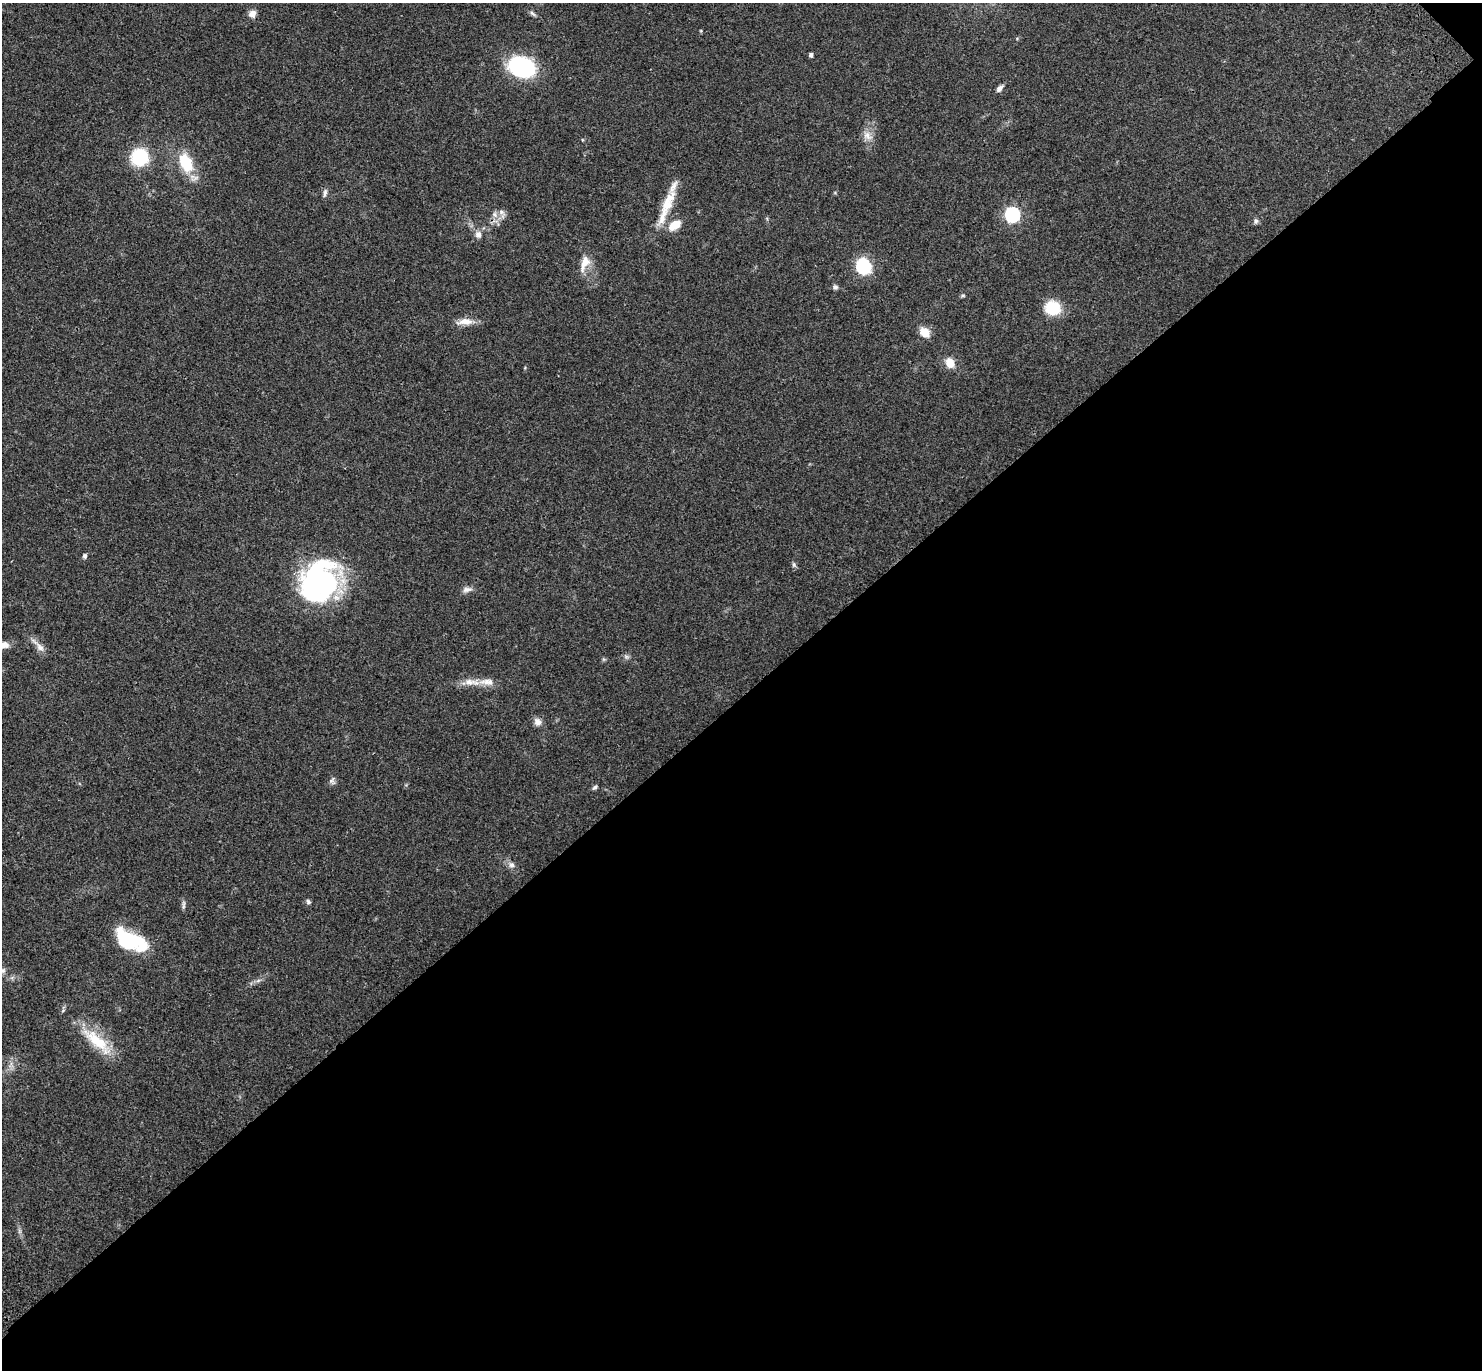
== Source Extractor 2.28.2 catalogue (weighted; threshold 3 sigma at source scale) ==
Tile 12 of 4 x 4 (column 4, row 3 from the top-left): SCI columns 4536-6015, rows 1614-2981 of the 6115 x 6104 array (HDU 1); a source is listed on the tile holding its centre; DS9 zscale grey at full resolution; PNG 1484 x 1372 px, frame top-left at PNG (2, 3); no overlay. Shown black and unused: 49% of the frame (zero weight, under 3 of 4 exposures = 6% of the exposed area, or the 3 px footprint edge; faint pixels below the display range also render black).
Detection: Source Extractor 2.28.2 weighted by HDU 2 'WHT'; one run over the whole footprint, this tile lists its part. Background 0.051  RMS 0.0054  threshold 0.0242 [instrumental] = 3 sigma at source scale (4.5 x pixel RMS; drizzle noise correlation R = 1.50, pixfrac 1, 0.05/0.05 arcsec/px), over >= 5 px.
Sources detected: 45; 1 inside a brighter object's white glare — not listed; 4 inside a brighter listed object's ellipse — not listed separately; the other 40 listed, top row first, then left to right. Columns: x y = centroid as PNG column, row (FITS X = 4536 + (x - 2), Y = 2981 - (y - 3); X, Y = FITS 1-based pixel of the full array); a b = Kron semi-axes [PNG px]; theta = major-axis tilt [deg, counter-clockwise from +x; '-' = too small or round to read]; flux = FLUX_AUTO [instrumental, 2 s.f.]
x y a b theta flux
252 14 9 9 - 3.1
533 14 11 4 -40 1.3
811 55 5 4 - 1.1
522 67 22 16 -18 67
1000 88 9 5 47 2.2
867 136 14 11 -44 4.1
139 157 13 13 - 33
186 163 24 14 -66 18
325 193 12 5 77 1.6
668 202 39 13 65 12
495 215 9 8 - 2.8
1012 215 8 7 - 65
1256 221 7 6 - 1.2
675 225 14 8 33 8.7
478 234 9 7 -72 2.7
585 263 22 10 68 6.7
863 266 9 8 - 47
835 287 7 6 - 1.2
963 296 7 3 8 0.68
1053 308 17 15 -16 15
465 322 23 8 3 5.3
924 332 12 9 -40 6.7
950 363 10 8 -65 7.1
85 556 6 5 - 1.3
794 565 8 5 -74 1.1
320 583 43 40 55 93
467 589 14 7 8 2.4
2 645 15 8 2 5
40 647 14 8 -51 3.5
626 657 8 5 -8 1.2
469 682 20 9 -1 5.6
537 722 10 9 - 3
332 781 10 7 -68 1.6
595 787 7 5 43 1
511 865 9 8 - 2
308 902 7 5 -57 1
183 905 13 4 85 1.3
130 940 33 16 -25 39
3 971 9 7 35 1.7
97 1041 49 14 -42 19
Isophote crosses this tile's border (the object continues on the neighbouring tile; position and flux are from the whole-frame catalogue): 2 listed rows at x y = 2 645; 3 971